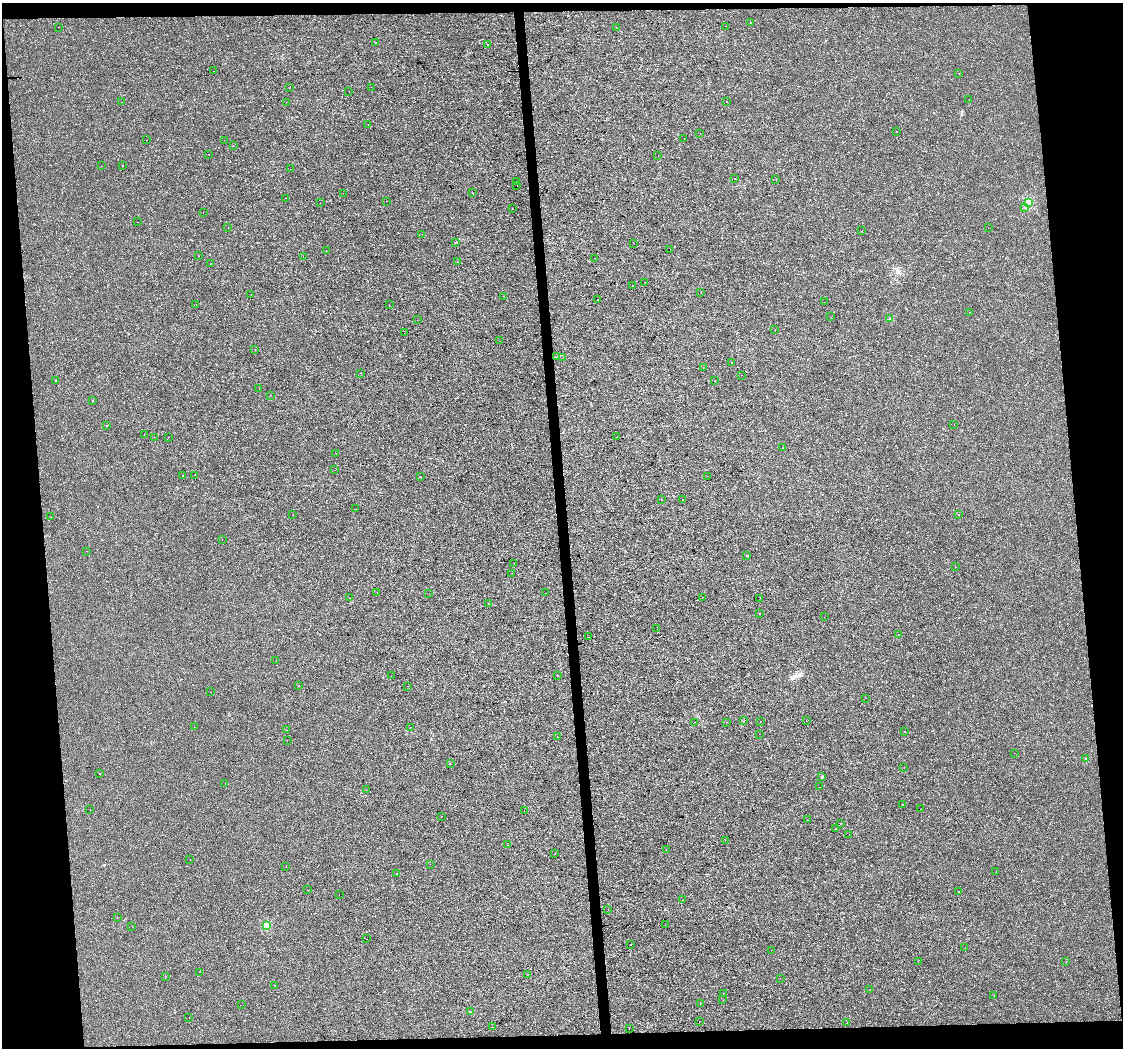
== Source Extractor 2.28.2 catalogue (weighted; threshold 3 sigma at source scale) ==
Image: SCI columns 1-4483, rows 4-4185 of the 4483 x 4230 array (HDU 1 of 3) = the unmasked area's bounding box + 8 px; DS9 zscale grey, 4 x 4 block average (1 PNG px = mean of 4 x 4 image px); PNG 1125 x 1050 px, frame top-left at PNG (2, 3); each listed source drawn as its Kron ellipse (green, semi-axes under 4 px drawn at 4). Shown black and unused: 11% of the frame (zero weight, under 3 of 4 exposures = <1% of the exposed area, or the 3 px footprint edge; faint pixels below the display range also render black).
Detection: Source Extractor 2.28.2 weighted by HDU 2 'WHT'. Background 8.61e-04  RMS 0.0018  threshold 0.00808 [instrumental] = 3 sigma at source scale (4.5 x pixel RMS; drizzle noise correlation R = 1.50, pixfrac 1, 0.0396/0.0396 arcsec/px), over >= 5 px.
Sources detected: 215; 18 cosmic-ray / hot-pixel residue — neither listed nor drawn; the other 197 listed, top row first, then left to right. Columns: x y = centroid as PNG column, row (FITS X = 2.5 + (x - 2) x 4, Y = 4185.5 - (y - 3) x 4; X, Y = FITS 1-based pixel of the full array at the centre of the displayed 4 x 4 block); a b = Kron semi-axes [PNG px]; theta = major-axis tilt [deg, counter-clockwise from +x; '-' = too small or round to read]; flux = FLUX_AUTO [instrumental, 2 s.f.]
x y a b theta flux
750 23 2 2 - 0.25
726 26 2 2 - 0.18
58 27 2 2 - 0.18
616 27 2 2 - 0.58
375 42 2 2 - 0.23
487 44 2 2 - 0.17
213 71 2 2 - 0.14
959 73 2 2 - 0.23
289 87 2 2 - 0.96
371 87 2 2 - 0.32
349 91 2 2 - 0.23
969 99 2 2 - 0.18
122 102 2 2 - 0.19
286 102 2 2 - 0.54
727 102 2 2 - 0.15
368 124 2 2 - 0.57
896 131 2 2 - 0.28
700 133 2 2 - 0.74
684 138 2 2 - 0.18
147 140 2 2 - 0.26
224 140 2 2 - 0.29
233 146 2 2 - 0.29
209 154 2 2 - 0.18
658 155 2 2 - 0.43
101 166 2 2 - 0.36
123 166 2 2 - 0.78
290 169 2 2 - 0.12
735 178 2 2 - 0.39
776 179 2 2 - 0.86
517 181 2 2 - 0.31
517 185 2 2 - 0.13
343 193 2 2 - 0.16
473 193 2 2 - 0.69
285 198 2 2 - 0.76
386 201 2 2 - 0.19
1028 202 2 2 - 59
320 203 2 2 - 0.15
512 208 2 2 - 0.22
1025 208 2 2 - 0.79
203 213 2 2 - 0.35
138 222 2 2 - 0.2
228 227 2 2 - 0.24
988 228 2 2 - 0.25
862 231 2 2 - 0.23
422 234 2 2 - 0.16
455 243 2 2 - 0.39
633 243 2 2 - 0.35
670 249 2 2 - 0.17
326 251 2 2 - 0.24
198 256 2 2 - 1.2
303 256 2 2 - 0.59
595 258 2 2 - 0.17
457 261 2 2 - 0.17
211 263 2 2 - 0.37
645 282 2 2 - 0.41
632 285 2 2 - 0.27
701 292 2 2 - 0.36
251 294 2 2 - 0.13
504 296 2 2 - 0.18
598 300 2 2 - 0.96
824 302 2 2 - 0.32
196 304 2 2 - 0.37
389 305 2 2 - 0.18
970 312 2 2 - 0.14
831 317 2 2 - 0.16
890 318 2 2 - 0.63
417 320 2 2 - 0.2
775 330 2 2 - 0.22
404 333 2 2 - 0.45
500 341 2 2 - 0.28
255 350 2 2 - 0.33
557 357 2 2 - 0.21
563 357 2 2 - 0.17
732 362 2 2 - 1.2
703 367 2 2 - 0.22
360 373 2 2 - 0.22
741 375 2 2 - 0.21
56 380 2 2 - 0.34
715 381 2 2 - 0.17
259 388 2 2 - 0.21
270 395 2 2 - 0.24
92 401 2 2 - 0.66
107 425 2 2 - 1.3
954 425 2 2 - 0.29
144 435 2 2 - 0.63
154 437 2 2 - 0.73
168 437 2 2 - 0.2
617 437 2 2 - 0.56
783 448 2 2 - 0.27
335 453 2 2 - 0.25
335 470 2 2 - 0.19
195 475 2 2 - 0.4
182 476 2 2 - 0.99
708 476 2 2 - 0.15
420 477 2 2 - 0.82
661 500 2 2 - 0.17
682 500 2 2 - 0.39
355 509 2 2 - 0.17
959 514 2 2 - 0.77
293 515 2 2 - 0.32
51 517 2 2 - 0.39
222 539 2 2 - 1.5
86 551 2 2 - 0.22
747 556 2 2 - 1.8
514 564 2 2 - 0.52
955 567 2 2 - 0.32
512 573 2 2 - 0.84
377 592 2 2 - 0.27
546 593 2 2 - 0.31
429 594 2 2 - 0.86
702 597 2 2 - 0.26
350 598 2 2 - 0.19
760 598 2 2 - 0.36
488 603 2 2 - 0.19
759 614 2 2 - 0.71
824 617 2 2 - 0.18
657 629 2 2 - 0.21
898 634 2 2 - 0.54
589 637 2 2 - 0.27
276 660 2 2 - 0.16
557 675 2 2 - 1.5
391 676 2 2 - 0.18
299 686 2 2 - 0.36
407 686 2 2 - 0.35
211 692 2 2 - 0.39
866 698 2 2 - 0.13
743 721 2 2 - 0.4
760 721 2 2 - 0.23
806 721 2 2 - 0.19
695 722 2 2 - 0.35
727 722 2 2 - 0.38
194 727 2 2 - 0.62
410 727 2 2 - 0.94
286 730 2 2 - 0.48
904 732 2 2 - 0.42
759 734 2 2 - 0.17
557 737 2 2 - 0.79
287 740 2 2 - 0.12
1014 753 2 2 - 0.28
1086 759 2 2 - 1.3
451 764 2 2 - 0.27
904 767 2 2 - 0.16
100 774 2 2 - 0.51
822 776 2 2 - 3
225 784 2 2 - 0.14
819 787 2 2 - 0.27
366 790 2 2 - 0.23
902 804 2 2 - 0.24
920 809 2 2 - 0.3
90 810 2 2 - 1
524 811 2 2 - 0.16
442 816 2 2 - 0.17
807 820 2 2 - 1.4
840 823 2 2 - 0.29
836 829 2 2 - 1.2
849 834 2 2 - 0.25
725 840 2 2 - 0.16
507 845 2 2 - 0.38
666 850 2 2 - 0.25
555 854 2 2 - 0.35
190 860 2 2 - 1
430 864 2 2 - 0.31
286 867 2 2 - 0.26
996 872 2 2 - 0.16
396 874 2 2 - 1.1
307 890 2 2 - 0.18
959 892 2 2 - 4.5
339 895 2 2 - 0.16
683 900 2 2 - 0.35
608 910 2 2 - 0.24
117 918 2 2 - 0.31
665 925 2 2 - 0.18
132 926 2 2 - 0.55
267 926 2 2 - 38
366 939 2 2 - 0.26
631 945 2 2 - 0.22
965 948 2 2 - 0.18
771 950 2 2 - 0.13
918 962 2 2 - 0.21
1066 962 2 2 - 0.15
199 972 2 2 - 0.32
528 974 2 2 - 0.25
165 976 2 2 - 0.43
780 978 2 2 - 0.62
275 985 2 2 - 0.13
869 989 2 2 - 0.17
723 993 2 2 - 0.19
994 995 2 2 - 0.23
723 1000 2 2 - 0.2
700 1003 2 2 - 0.28
241 1005 2 2 - 0.19
470 1012 2 2 - 0.56
189 1018 2 2 - 0.19
699 1021 2 2 - 0.55
847 1023 2 2 - 7.4
493 1027 2 2 - 0.88
629 1028 2 2 - 0.7
Diffuse or blended objects may show on this block-average render without a row.